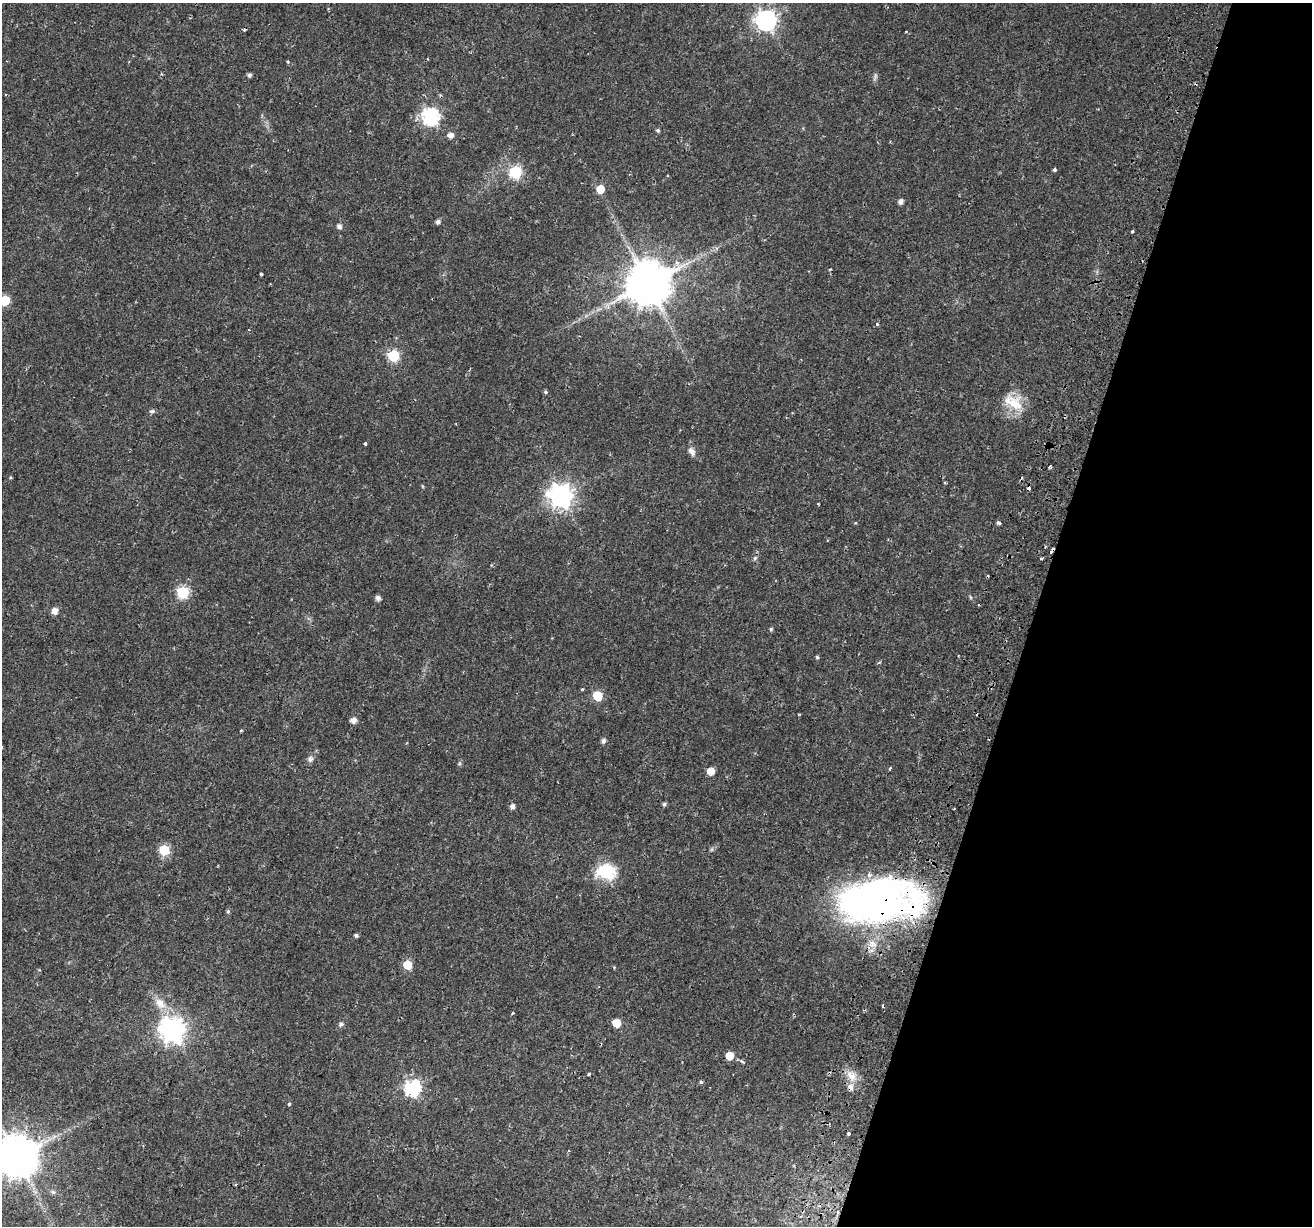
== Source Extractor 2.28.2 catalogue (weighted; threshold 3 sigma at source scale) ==
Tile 8 of 4 x 4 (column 4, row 2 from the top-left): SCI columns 4010-5319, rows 2801-4024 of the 5386 x 5541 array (HDU 1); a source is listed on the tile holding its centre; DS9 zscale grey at full resolution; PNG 1314 x 1228 px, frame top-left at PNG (2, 3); no overlay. Shown black and unused: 21% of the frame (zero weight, under 2 of 3 exposures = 5% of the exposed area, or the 3 px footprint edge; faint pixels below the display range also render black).
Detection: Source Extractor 2.28.2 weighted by HDU 2 'WHT'; one run over the whole footprint, this tile lists its part. Background 0.021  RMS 0.003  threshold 0.0135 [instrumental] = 3 sigma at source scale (4.5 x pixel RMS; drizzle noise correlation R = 1.50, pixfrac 1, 0.0396/0.0396 arcsec/px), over >= 5 px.
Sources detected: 80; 6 cosmic-ray / hot-pixel residue — not listed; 2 inside a brighter listed object's ellipse — not listed separately; the other 72 listed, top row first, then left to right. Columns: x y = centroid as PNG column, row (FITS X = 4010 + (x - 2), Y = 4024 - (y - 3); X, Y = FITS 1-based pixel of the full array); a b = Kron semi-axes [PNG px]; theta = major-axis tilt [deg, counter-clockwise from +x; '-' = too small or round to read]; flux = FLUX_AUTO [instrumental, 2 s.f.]
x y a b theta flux
766 20 8 8 - 150
906 31 3 2 - 0.32
288 62 5 3 - 0.3
249 75 4 4 - 0.86
875 76 9 4 -82 0.66
430 116 7 7 - 81
658 131 5 4 - 0.51
450 135 6 5 - 1.6
1054 170 4 3 - 0.75
515 172 6 6 - 36
600 189 5 5 - 6.4
900 202 5 4 - 1.3
438 222 5 5 - 0.96
339 226 5 5 - 1.3
1132 231 3 3 - 0.85
261 274 4 3 - 0.78
647 284 12 12 - 1300
4 300 6 6 - 16
877 324 3 3 - 2.2
249 330 3 3 - 0.66
393 355 6 6 - 27
545 392 5 5 - 0.49
1013 402 31 16 -34 7.3
152 411 6 5 - 0.78
365 443 3 3 - 0.44
692 451 12 7 -60 1.5
10 478 5 3 - 0.27
1029 488 4 3 - 1.8
560 495 8 8 - 230
999 523 5 4 - 0.65
1051 551 4 3 - 1.9
755 558 6 5 - 0.52
1041 559 3 2 - 0.44
183 592 6 6 - 31
970 597 6 4 -71 0.35
378 598 5 5 - 1.3
55 611 6 5 - 2.3
771 629 5 4 - 0.49
817 657 4 4 - 0.42
582 689 3 3 - 0.68
597 696 6 6 - 11
353 721 5 5 - 2
241 730 3 3 - 0.34
603 741 5 5 - 1
310 759 9 8 - 1
889 768 3 3 - 1
711 771 5 5 - 4
664 804 5 4 - 0.69
512 806 5 4 - 1.2
712 849 6 4 71 0.44
164 850 6 6 - 17
606 872 26 19 -6 10
875 900 80 39 5 140
228 911 5 5 - 0.45
356 935 4 4 - 0.63
408 965 6 5 - 8.4
160 1003 18 12 -44 4.2
512 1013 3 3 - 1.4
616 1023 6 5 - 6.8
341 1024 7 5 31 0.65
172 1030 9 8 - 240
729 1056 5 5 - 5.1
741 1061 6 4 -36 0.55
589 1074 4 3 - 1.6
851 1076 17 9 -42 3.3
701 1082 5 4 - 0.37
850 1087 8 7 - 1.7
412 1088 7 7 - 66
289 1104 3 3 - 0.73
848 1133 3 3 - 0.71
16 1157 11 11 - 1100
53 1192 6 6 - 0.6
Overlapping masked pixels (flux is a lower limit): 4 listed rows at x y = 1029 488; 1051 551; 875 900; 850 1087
Isophote crosses this tile's border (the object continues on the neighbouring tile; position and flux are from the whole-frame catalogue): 2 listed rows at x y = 4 300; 16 1157